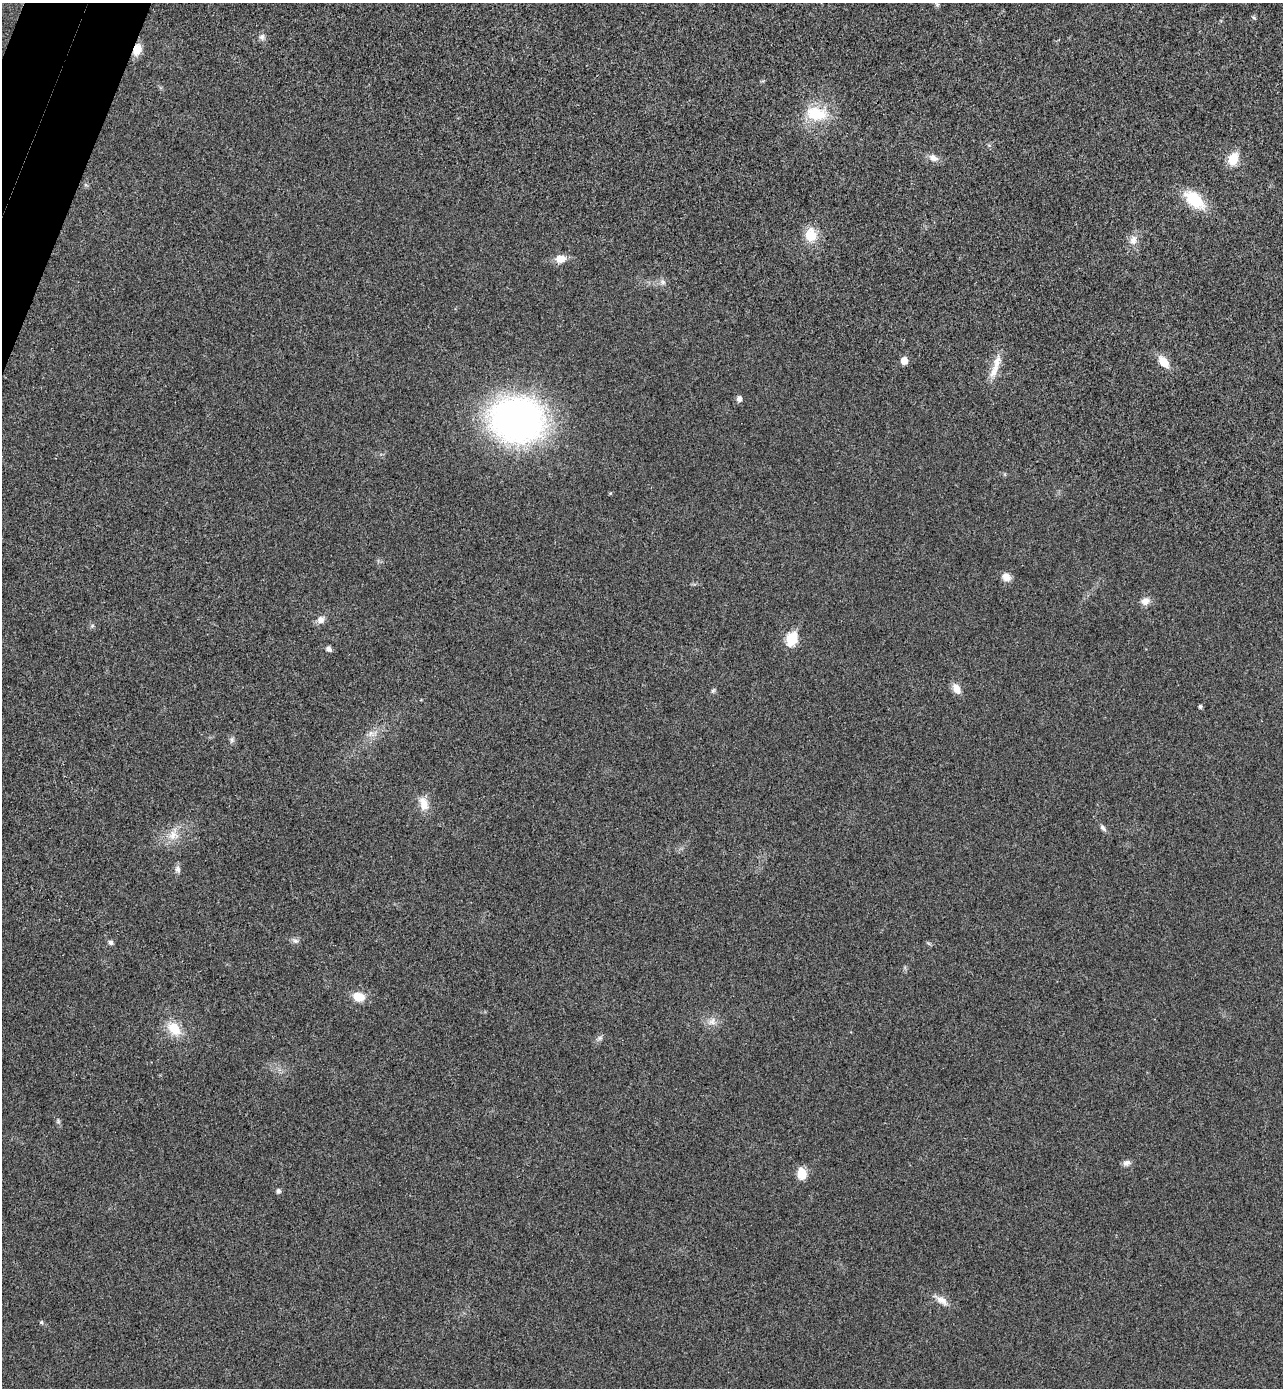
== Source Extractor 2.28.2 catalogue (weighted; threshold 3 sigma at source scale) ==
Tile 11 of 4 x 4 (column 3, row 3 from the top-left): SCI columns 2755-4035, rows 1418-2803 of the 5641 x 5604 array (HDU 1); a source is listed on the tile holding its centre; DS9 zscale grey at full resolution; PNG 1285 x 1390 px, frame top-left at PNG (2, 3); no overlay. Shown black and unused: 2% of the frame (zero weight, under 3 of 4 exposures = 6% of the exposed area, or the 3 px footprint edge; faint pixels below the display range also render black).
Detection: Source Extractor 2.28.2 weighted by HDU 2 'WHT'; one run over the whole footprint, this tile lists its part. Background 0.0198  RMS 0.0062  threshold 0.028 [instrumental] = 3 sigma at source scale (4.5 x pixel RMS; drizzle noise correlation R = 1.50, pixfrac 1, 0.05/0.05 arcsec/px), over >= 5 px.
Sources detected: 46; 1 inside a brighter listed object's ellipse — not listed separately; the other 45 listed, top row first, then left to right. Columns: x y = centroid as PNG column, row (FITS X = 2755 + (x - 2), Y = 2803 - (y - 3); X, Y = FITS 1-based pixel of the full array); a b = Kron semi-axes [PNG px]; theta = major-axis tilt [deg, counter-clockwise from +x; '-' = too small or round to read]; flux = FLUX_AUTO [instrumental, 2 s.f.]
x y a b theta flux
937 4 6 5 - 1.1
1254 18 6 3 -20 0.78
262 37 9 7 87 2.2
137 50 11 8 72 8.6
817 114 30 18 -7 23
933 158 12 8 -22 4.1
1233 159 6 6 - 32
1194 200 22 13 -40 25
811 235 16 13 -80 13
1133 240 13 9 74 4.9
560 259 12 9 10 6.5
663 282 7 6 - 1.8
904 360 5 5 - 8.1
1164 362 14 9 -51 9.2
994 371 22 9 65 7.4
739 399 6 5 - 3.2
517 420 42 35 -8 290
610 493 5 4 - 0.61
1006 577 11 9 -35 4.9
1145 601 11 9 23 4.3
321 620 11 10 - 3.4
92 626 6 4 44 0.94
792 639 7 6 - 42
329 649 6 5 - 2.7
956 688 12 8 -60 5.4
713 691 7 5 53 1.1
1200 706 4 4 - 1.3
371 733 7 6 - 2.3
232 740 7 5 70 1.5
424 804 19 10 -73 7.9
1103 828 10 5 -54 1.7
173 835 14 13 - 8
178 869 9 7 -86 2.4
295 941 8 6 -2 1.9
111 942 5 5 - 2.1
359 997 12 9 -16 9.2
712 1022 11 9 47 4.1
174 1029 16 12 -42 13
600 1038 7 4 71 1.4
58 1121 6 5 - 1
1127 1163 10 7 12 2.7
802 1174 12 9 -88 8.9
278 1191 5 5 - 1.9
942 1300 18 9 -35 5.3
41 1322 5 4 - 0.84
Overlapping masked pixels (flux is a lower limit): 1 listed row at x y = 137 50